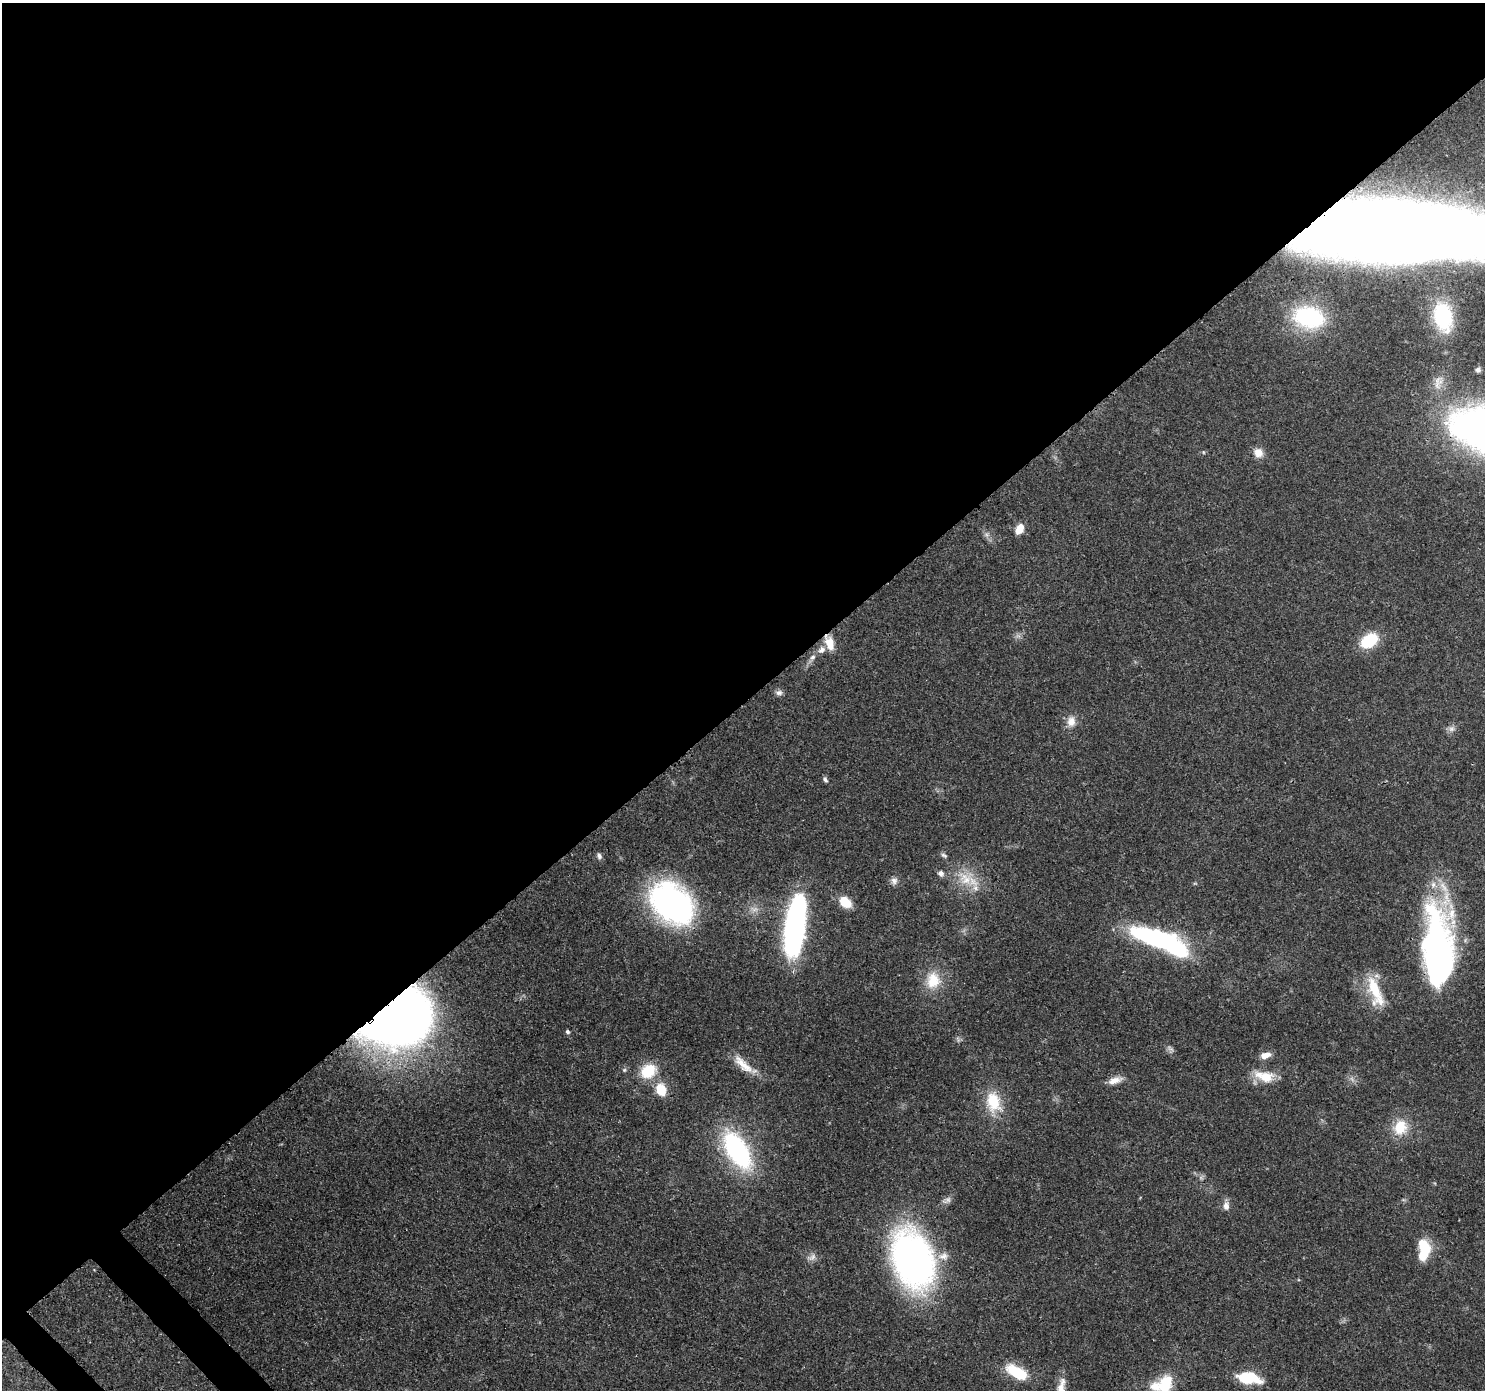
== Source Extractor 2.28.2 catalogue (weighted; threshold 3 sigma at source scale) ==
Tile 2 of 4 x 4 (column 2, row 1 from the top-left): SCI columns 1573-3055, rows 4397-5784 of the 6116 x 6076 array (HDU 1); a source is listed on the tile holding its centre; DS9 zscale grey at full resolution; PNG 1487 x 1392 px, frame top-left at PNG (2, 3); no overlay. Shown black and unused: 51% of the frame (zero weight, under 3 of 4 exposures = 7% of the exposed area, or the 3 px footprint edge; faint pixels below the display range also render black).
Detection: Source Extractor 2.28.2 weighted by HDU 2 'WHT'; one run over the whole footprint, this tile lists its part. Background 0.124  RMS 0.0044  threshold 0.0196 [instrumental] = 3 sigma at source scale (4.5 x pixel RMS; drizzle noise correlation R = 1.50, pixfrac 1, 0.0396/0.0396 arcsec/px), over >= 5 px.
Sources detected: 55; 2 too faint to see at this stretch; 4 inside a brighter object's white glare — not listed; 3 inside a brighter listed object's ellipse — not listed separately; the other 46 listed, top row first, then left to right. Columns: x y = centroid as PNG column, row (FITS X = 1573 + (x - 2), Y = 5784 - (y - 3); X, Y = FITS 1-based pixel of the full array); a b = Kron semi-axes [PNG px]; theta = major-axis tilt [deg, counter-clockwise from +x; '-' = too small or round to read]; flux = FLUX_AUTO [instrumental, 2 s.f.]
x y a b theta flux
1402 231 148 39 -4 1900
1308 317 34 24 -11 49
1443 317 24 15 -78 34
1478 370 6 6 - 1.1
1258 453 12 11 - 4.1
1020 528 11 8 66 5.1
1369 641 20 13 32 16
830 643 17 10 -71 6.6
822 650 11 8 45 2.7
812 657 9 7 57 1.9
779 692 10 7 11 1.6
1071 721 15 11 85 4.3
1451 729 9 8 - 1.8
825 779 8 5 -58 1
944 855 9 5 -20 1
599 856 8 6 -73 1.3
941 873 8 7 - 1.8
966 879 24 22 -28 13
894 881 9 9 - 2.1
845 902 12 8 -41 9.8
671 903 50 36 -43 100
795 921 55 16 82 120
1153 937 49 16 -17 76
1440 951 82 32 -83 130
933 980 24 21 87 12
1375 991 42 14 -70 15
397 1018 60 44 26 330
568 1032 6 5 - 0.82
1170 1048 12 5 -30 1.3
1265 1055 12 7 15 3.9
743 1064 32 10 -43 7.9
624 1070 6 5 - 0.69
648 1071 20 16 33 13
1265 1076 27 13 -14 9.8
1115 1080 19 8 17 4.1
661 1089 15 12 -70 8.9
993 1102 28 19 -77 15
1400 1127 20 16 74 11
737 1150 37 18 -59 71
948 1199 9 8 - 1.7
1226 1206 10 7 90 2.7
1424 1247 21 13 -71 13
913 1260 51 32 -70 200
1017 1372 23 11 -29 18
1248 1378 20 9 -8 24
1166 1383 26 16 66 14
Overlapping masked pixels (flux is a lower limit): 4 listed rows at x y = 1402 231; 830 643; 1440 951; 397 1018
Isophote crosses this tile's border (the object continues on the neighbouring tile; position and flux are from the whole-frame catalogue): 2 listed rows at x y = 1402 231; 1166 1383